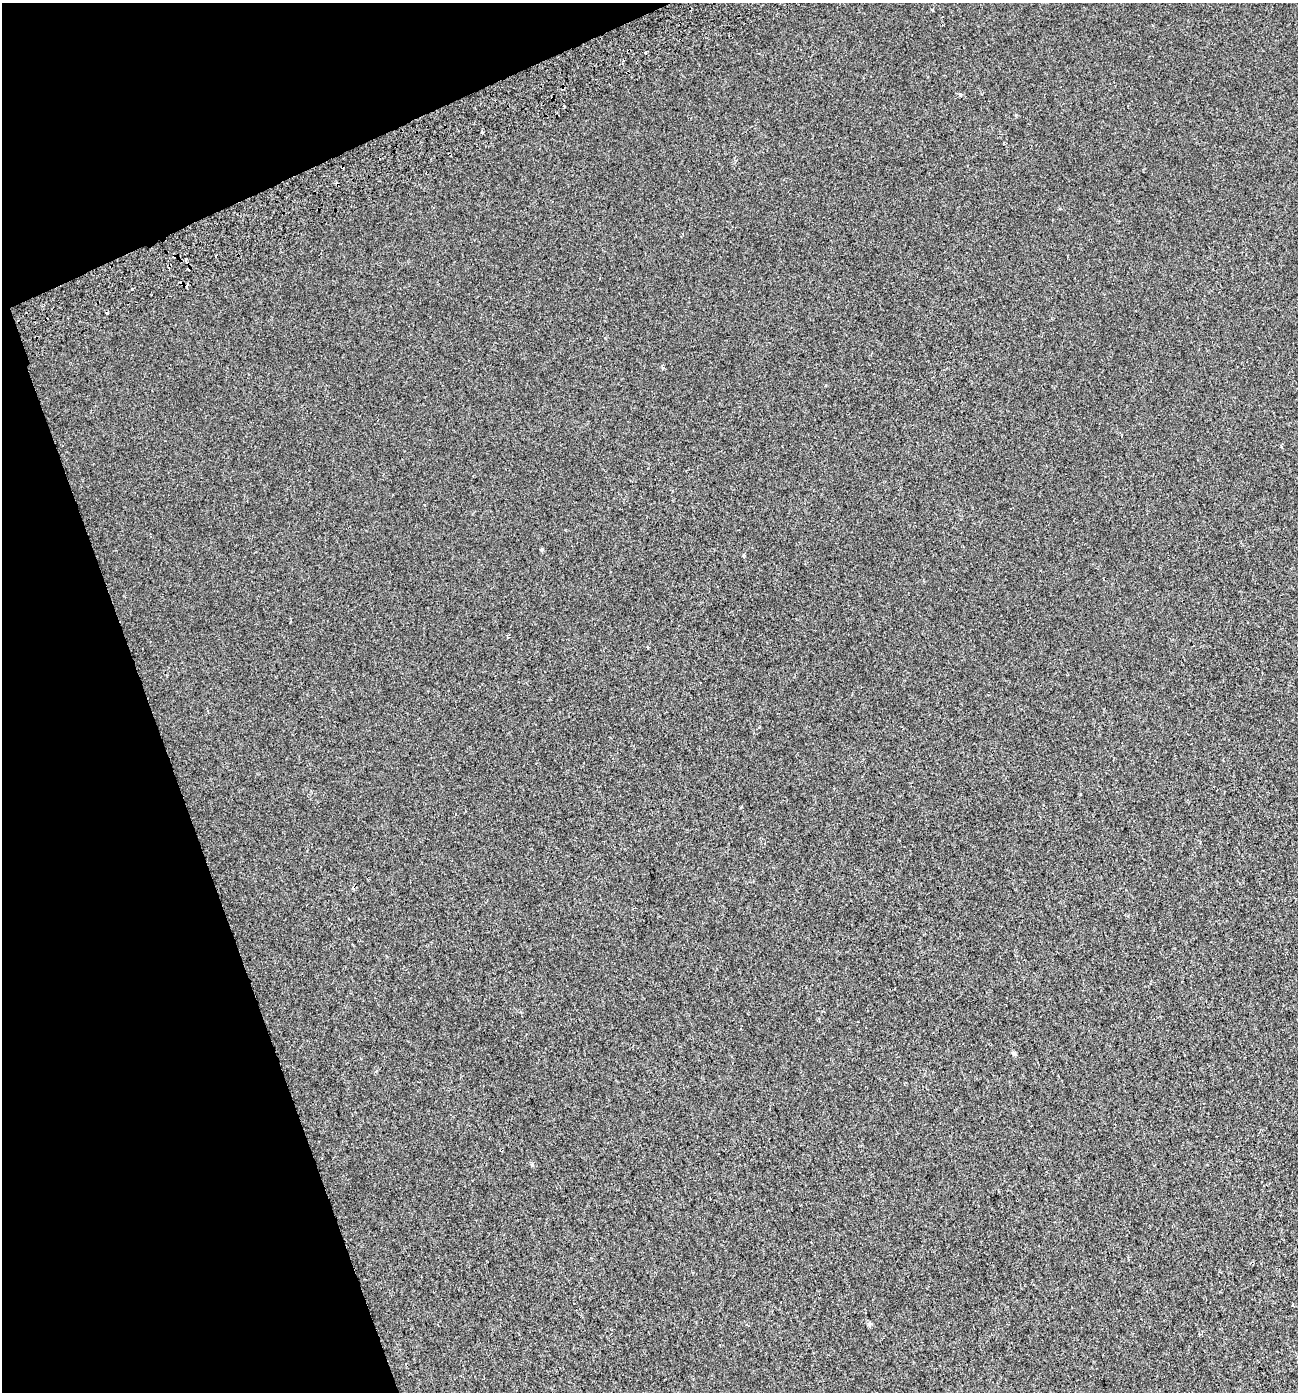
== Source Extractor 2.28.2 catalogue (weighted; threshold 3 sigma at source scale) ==
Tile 5 of 4 x 4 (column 1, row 2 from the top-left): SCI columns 171-1466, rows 2837-4226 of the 5460 x 5672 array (HDU 1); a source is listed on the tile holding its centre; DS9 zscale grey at full resolution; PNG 1300 x 1394 px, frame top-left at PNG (2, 3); no overlay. Shown black and unused: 18% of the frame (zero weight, under 2 of 3 exposures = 3% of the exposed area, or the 3 px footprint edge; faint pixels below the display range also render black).
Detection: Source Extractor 2.28.2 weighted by HDU 2 'WHT'; one run over the whole footprint, this tile lists its part. Background 7.48e-05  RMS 0.0041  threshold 0.0185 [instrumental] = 3 sigma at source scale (4.5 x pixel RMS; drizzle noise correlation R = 1.50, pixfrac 1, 0.0396/0.0396 arcsec/px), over >= 5 px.
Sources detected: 18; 7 cosmic-ray / hot-pixel residue — not listed; the other 11 listed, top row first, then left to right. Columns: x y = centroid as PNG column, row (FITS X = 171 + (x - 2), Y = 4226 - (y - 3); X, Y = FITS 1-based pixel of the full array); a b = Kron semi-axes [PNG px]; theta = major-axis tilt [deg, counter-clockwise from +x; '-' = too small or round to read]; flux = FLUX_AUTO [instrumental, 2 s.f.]
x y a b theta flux
564 106 3 3 - 0.54
482 132 3 3 - 1.7
186 260 5 3 - 6.2
132 289 3 3 - 0.57
663 367 3 3 - 1.1
541 549 5 3 - 0.38
648 647 4 3 - 0.41
1014 1053 7 5 -69 0.65
532 1165 5 4 - 0.46
869 1324 6 4 46 0.6
1200 1334 4 3 - 0.42
Overlapping masked pixels (flux is a lower limit): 1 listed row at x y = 186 260
Unlisted compact peaks at least as high as the median listed source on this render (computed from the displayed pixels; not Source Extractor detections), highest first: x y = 960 94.